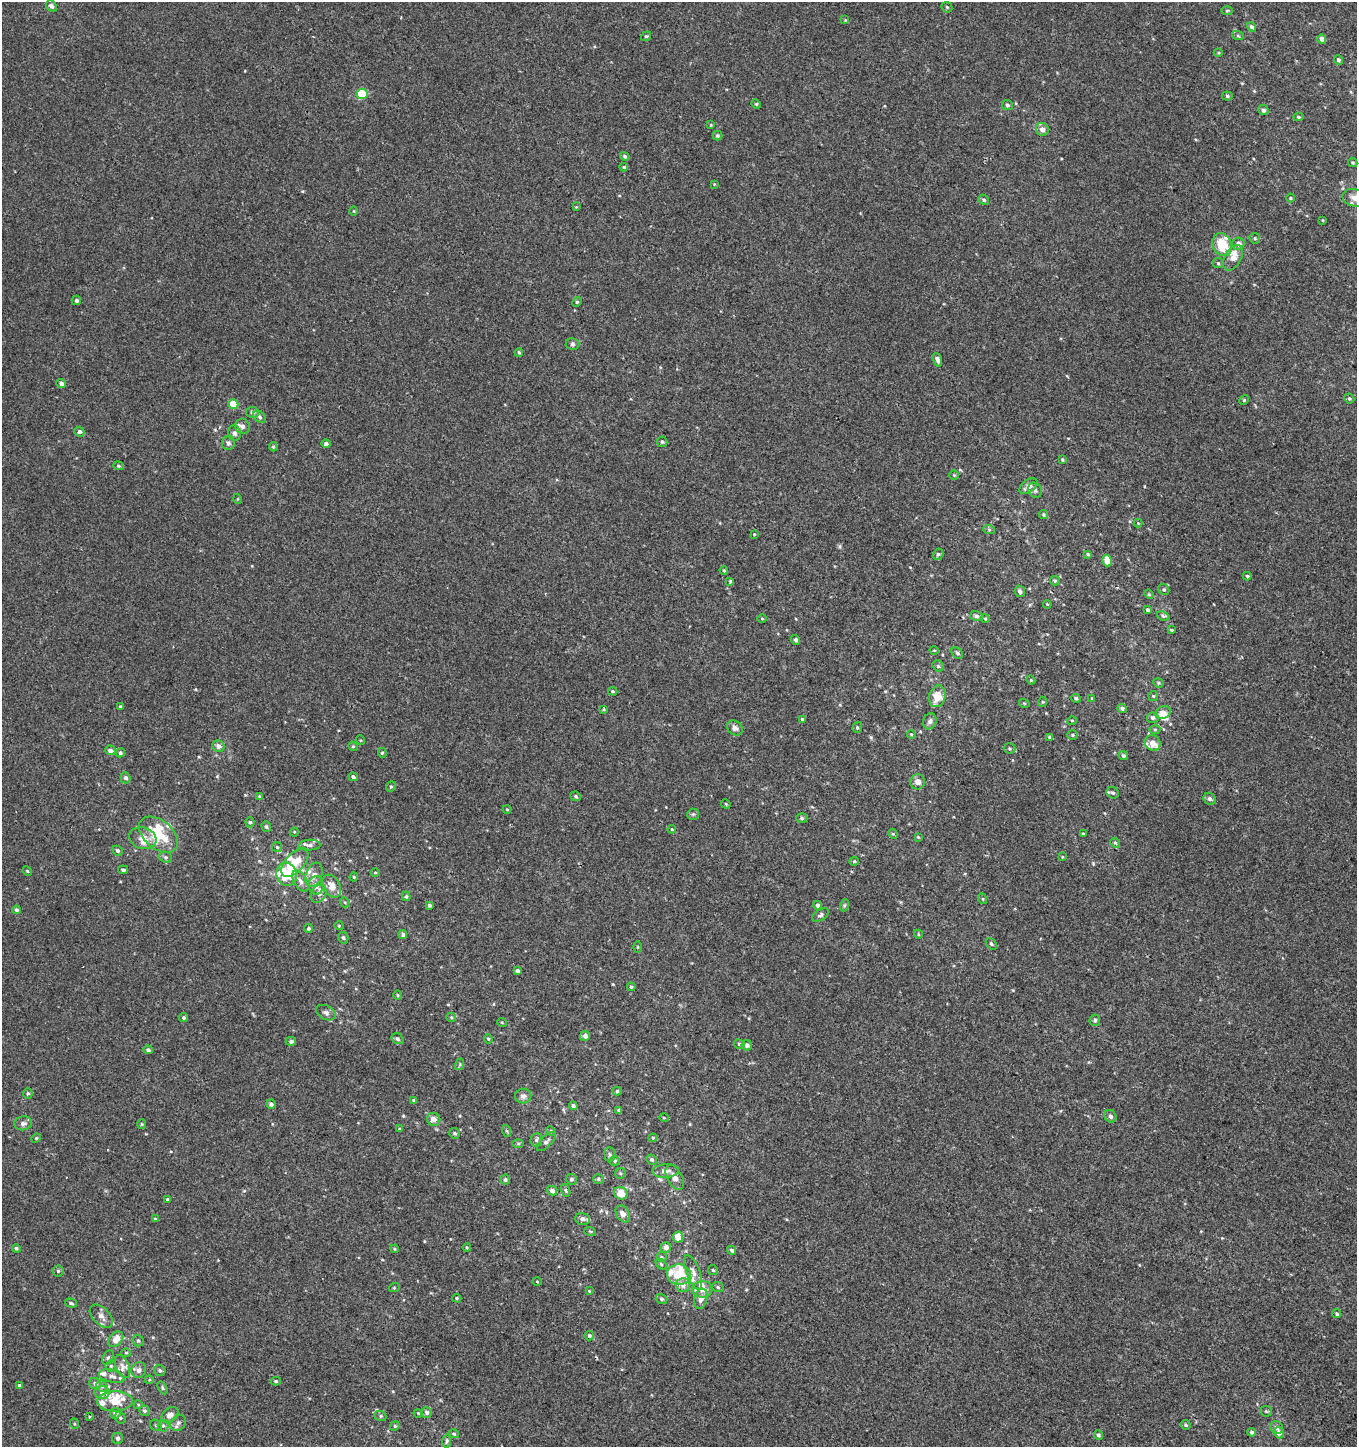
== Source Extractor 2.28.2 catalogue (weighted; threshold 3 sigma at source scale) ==
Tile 6 of 4 x 4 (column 2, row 2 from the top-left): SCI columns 1596-2950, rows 2938-4382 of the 5982 x 5886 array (HDU 1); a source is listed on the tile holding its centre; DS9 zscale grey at full resolution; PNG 1359 x 1449 px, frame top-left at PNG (2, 2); each listed source drawn as its Kron ellipse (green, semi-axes under 4 px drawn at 4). Shown black and unused: <1% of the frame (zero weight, under 2 of 3 exposures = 3% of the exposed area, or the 3 px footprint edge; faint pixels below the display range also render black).
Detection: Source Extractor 2.28.2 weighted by HDU 2 'WHT'; one run over the whole footprint, this tile lists its part. Background 0.00219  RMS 0.0056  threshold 0.0251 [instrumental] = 3 sigma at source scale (4.5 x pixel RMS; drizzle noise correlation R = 1.50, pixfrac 1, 0.0396/0.0396 arcsec/px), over >= 5 px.
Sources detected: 310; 22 inside a brighter listed object's ellipse — not listed separately; the other 288 listed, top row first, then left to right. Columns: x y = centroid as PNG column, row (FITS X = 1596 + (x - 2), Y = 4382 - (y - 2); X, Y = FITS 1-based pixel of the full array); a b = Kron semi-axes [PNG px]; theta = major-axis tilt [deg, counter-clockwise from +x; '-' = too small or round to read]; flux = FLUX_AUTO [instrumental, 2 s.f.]
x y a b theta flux
51 6 6 5 - 1.6
947 7 6 5 - 0.65
1227 11 6 3 2 0.55
845 20 4 4 - 0.47
1252 27 5 4 - 1.5
646 36 5 4 - 0.69
1238 36 6 4 -19 0.69
1322 39 4 4 - 2.7
1218 53 4 3 - 0.46
1338 60 5 4 - 1.6
362 94 5 5 - 23
1227 96 5 4 - 0.92
756 104 5 4 - 0.64
1007 105 5 5 - 1
1263 110 5 5 - 1.3
1298 117 5 4 - 0.81
711 125 4 3 - 0.52
1042 129 7 6 - 2.7
717 136 5 5 - 0.88
625 156 5 4 - 0.93
1353 162 5 4 - 0.65
624 167 4 4 - 0.76
714 184 3 3 - 0.39
1291 198 4 4 - 0.53
1354 198 12 8 -15 4.8
984 200 5 4 - 1
576 207 4 4 - 0.44
354 211 4 3 - 0.46
1323 220 4 3 - 0.4
1255 238 5 5 - 0.77
1238 244 6 6 - 2.6
1222 245 12 9 -66 13
1233 258 14 8 60 4.8
1218 263 5 5 - 0.74
76 300 5 4 - 1.3
577 302 5 4 - 0.58
573 344 7 6 - 1.1
519 352 4 3 - 0.65
937 360 7 4 -71 1.9
61 384 5 4 - 1.5
1349 398 5 4 - 0.84
1244 400 5 4 - 0.62
233 404 5 5 - 12
252 412 6 5 - 1.4
260 417 7 5 -42 1.1
242 426 8 7 - 2.1
79 432 5 5 - 1.4
235 433 8 6 -74 1.7
662 442 5 5 - 0.76
228 443 7 6 - 1.4
326 444 4 4 - 1.6
273 447 5 4 - 0.62
1062 460 4 4 - 0.71
118 466 5 4 - 0.79
954 475 4 4 - 0.55
1028 486 10 6 38 3.5
1035 490 8 6 -55 1.7
238 499 5 3 - 0.45
1043 515 4 4 - 0.77
1138 523 4 4 - 0.46
989 530 6 4 -20 0.76
754 534 3 3 - 0.46
938 554 6 5 - 0.95
1088 554 4 3 - 0.71
1107 561 5 4 - 6.2
724 570 4 3 - 0.64
1247 576 4 4 - 0.83
730 581 4 4 - 0.69
1055 581 5 4 - 0.78
1164 589 6 5 - 0.85
1020 591 6 5 - 1.6
1149 594 5 4 - 0.68
1047 604 4 3 - 0.49
1148 610 4 4 - 0.98
976 616 6 5 - 1.1
1163 616 6 4 -23 0.88
762 619 4 3 - 0.41
985 619 4 3 - 0.55
1171 630 4 3 - 0.51
796 640 5 4 - 1.1
934 650 4 3 - 0.41
957 653 6 4 -44 1
938 666 6 5 - 0.9
1031 680 4 4 - 0.61
1158 683 5 4 - 0.76
613 691 5 4 - 0.7
937 696 11 8 72 9.2
1153 696 5 5 - 0.67
1076 698 5 3 - 0.94
1092 698 4 4 - 0.47
1042 702 5 3 - 0.52
1024 703 5 3 - 0.47
120 706 3 3 - 0.65
1122 708 4 4 - 1.2
604 709 4 3 - 0.57
1163 712 8 6 27 4.1
1153 718 6 5 - 1.8
803 719 4 4 - 0.94
930 721 8 6 70 1.5
1072 721 5 3 - 0.5
857 727 6 4 71 0.83
735 728 8 7 - 2.1
1155 729 5 3 - 0.58
911 734 4 3 - 0.46
1072 735 5 5 - 0.67
1050 737 4 3 - 1.1
360 740 5 3 - 0.51
1153 743 8 7 - 3.8
218 746 6 5 - 2.4
353 746 5 4 - 0.69
1010 748 6 5 - 0.87
110 750 5 4 - 2.4
120 753 5 4 - 0.96
382 753 5 4 - 0.68
1123 755 5 4 - 0.97
353 777 5 4 - 1.1
125 778 5 5 - 1.5
918 782 7 7 - 2.9
391 787 5 4 - 0.82
1113 793 6 5 - 1.3
259 796 4 4 - 0.41
576 796 5 5 - 0.81
1210 799 6 5 - 1.3
726 804 5 4 - 0.6
507 809 4 3 - 0.42
693 814 6 5 - 1
802 818 5 4 - 0.83
250 822 5 4 - 0.92
266 827 5 4 - 0.95
672 829 4 3 - 0.51
294 832 4 4 - 0.54
893 834 5 4 - 0.6
1083 834 4 3 - 0.56
158 835 22 14 -40 21
918 837 4 2 - 0.44
143 838 14 10 -19 5.6
1115 843 5 4 - 0.73
310 845 11 5 3 1.7
277 847 5 5 - 0.86
118 851 5 4 - 1.1
166 857 7 5 -19 1.1
1062 857 4 3 - 0.47
854 861 4 4 - 0.53
295 862 17 9 48 10
123 870 5 3 - 0.94
27 871 5 4 - 0.61
375 873 4 3 - 0.45
287 874 12 10 -73 15
314 875 12 8 70 3.1
354 877 4 4 - 0.59
300 881 11 6 -58 2.4
316 885 9 7 88 3.7
332 886 12 8 -61 4.5
319 894 9 7 60 2.2
406 896 5 4 - 0.74
983 899 5 3 - 0.5
344 902 5 3 - 0.53
429 905 4 3 - 1.2
818 905 4 4 - 1.5
845 905 6 4 70 0.8
16 910 4 4 - 1.1
821 915 9 5 34 1.3
339 926 5 3 - 0.4
308 928 4 4 - 0.88
403 934 4 4 - 1
918 934 4 3 - 0.5
343 938 6 5 - 1.1
991 944 6 4 -51 0.81
637 947 5 3 - 0.52
517 971 4 3 - 1.4
631 987 4 3 - 0.59
398 995 4 3 - 0.54
326 1013 11 7 -27 2
451 1017 5 4 - 0.66
184 1018 4 4 - 0.79
1095 1020 6 5 - 1.3
502 1023 5 3 - 0.48
585 1036 5 5 - 2.1
398 1039 6 5 - 1
488 1039 5 4 - 0.7
291 1041 5 4 - 1.1
739 1044 5 4 - 0.98
747 1045 5 5 - 1.8
148 1050 4 4 - 1.4
460 1064 6 4 73 0.67
617 1091 5 4 - 0.97
28 1093 5 4 - 0.79
523 1096 8 7 - 2.4
414 1100 4 3 - 0.97
271 1104 5 4 - 1.7
573 1106 4 4 - 1.4
619 1110 4 4 - 0.97
1110 1116 7 5 -58 1.6
664 1118 5 3 - 0.52
434 1119 7 6 - 3.2
23 1123 9 7 9 2.2
142 1124 5 4 - 0.66
399 1129 3 3 - 0.6
507 1131 6 4 -70 0.63
551 1131 5 4 - 0.56
455 1133 5 5 - 0.88
36 1138 5 4 - 0.65
653 1138 4 4 - 0.57
536 1140 7 5 82 1.1
546 1141 12 5 46 1.8
518 1143 6 4 0 0.79
610 1154 7 5 -84 1
652 1160 5 5 - 1
615 1161 5 4 - 0.81
665 1171 13 7 4 3.4
620 1173 6 5 - 0.87
675 1177 13 7 -62 3
571 1179 5 5 - 0.94
598 1179 5 5 - 0.95
505 1180 5 5 - 0.93
566 1190 7 4 -70 0.81
552 1191 5 4 - 2.5
621 1193 7 6 - 6.4
167 1199 3 3 - 1.1
623 1214 9 6 -59 3.5
155 1219 3 3 - 0.58
583 1219 7 6 - 2
590 1231 6 3 -19 0.58
678 1237 5 5 - 5.7
467 1247 4 4 - 0.6
666 1247 5 5 - 2.8
16 1248 4 4 - 1
395 1249 4 4 - 0.54
732 1250 5 4 - 1.3
662 1257 5 5 - 0.72
661 1264 7 4 -45 0.82
713 1270 5 5 - 0.84
58 1271 5 5 - 0.91
693 1272 18 6 -69 3.6
679 1275 12 10 -4 13
537 1281 5 3 - 0.44
683 1285 7 7 - 3.2
718 1287 6 5 - 0.82
394 1288 5 3 - 0.57
702 1289 10 8 0 4.7
589 1291 4 3 - 0.53
457 1298 4 4 - 0.66
661 1299 6 5 - 1.1
701 1299 10 6 74 3.4
71 1303 6 4 -16 0.93
1337 1314 4 4 - 0.77
101 1316 14 8 -44 3
589 1335 5 4 - 1.2
116 1339 9 6 48 5.3
138 1341 6 5 - 1.1
126 1353 5 4 - 0.71
108 1357 8 5 62 1.1
111 1366 5 5 - 0.86
123 1367 12 6 -67 2.8
139 1370 8 7 - 2.4
160 1371 6 5 - 1.2
112 1376 13 6 -14 3.3
149 1380 4 3 - 0.5
276 1381 5 4 - 0.75
95 1384 6 5 - 1.8
19 1385 4 3 - 0.8
102 1386 6 5 - 1.4
162 1388 7 4 -60 0.81
102 1393 7 6 - 2.3
115 1401 17 10 1 9.6
138 1405 4 4 - 0.6
145 1411 5 5 - 1.2
1266 1411 6 5 - 0.78
427 1412 5 5 - 1.7
115 1413 5 5 - 1.6
418 1413 4 4 - 0.57
170 1415 10 6 41 3.7
380 1416 6 5 - 0.87
90 1417 3 3 - 1.6
120 1418 6 5 - 1.2
178 1423 8 7 - 1.9
75 1424 5 3 - 0.54
156 1425 6 5 - 0.94
1186 1425 5 4 - 0.87
163 1426 6 5 - 1.2
395 1426 5 4 - 0.75
1277 1428 7 6 - 1.9
1252 1432 4 4 - 1.7
1279 1433 5 5 - 2.9
454 1434 5 4 - 0.79
1098 1435 4 4 - 1.2
117 1438 5 5 - 1.1
447 1441 7 4 79 0.87
Isophote crosses this tile's border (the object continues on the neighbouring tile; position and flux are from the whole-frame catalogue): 1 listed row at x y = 1354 198